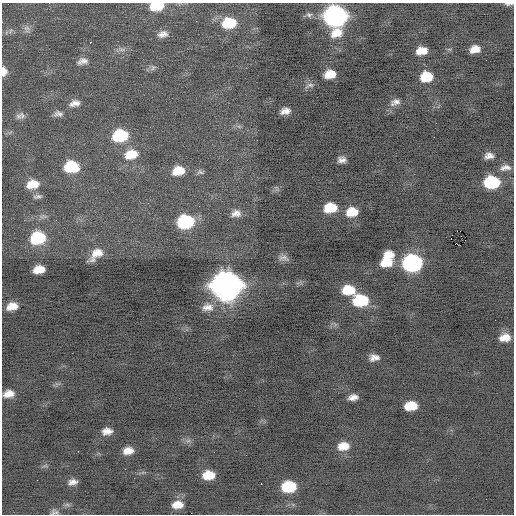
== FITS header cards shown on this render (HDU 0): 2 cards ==
NAXIS1  =                  512 / Axis length
NAXIS2  =                  512 / Axis length

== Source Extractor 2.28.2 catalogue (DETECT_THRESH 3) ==
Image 512 x 512 px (HDU 0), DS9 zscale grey, 1 PNG px = 1 image px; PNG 516 x 516 px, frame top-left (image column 1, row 512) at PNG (2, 3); no overlay
Background -0.233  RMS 0.81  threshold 2.42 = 3 sigma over >= 5 px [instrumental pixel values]
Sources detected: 78; all 78 listed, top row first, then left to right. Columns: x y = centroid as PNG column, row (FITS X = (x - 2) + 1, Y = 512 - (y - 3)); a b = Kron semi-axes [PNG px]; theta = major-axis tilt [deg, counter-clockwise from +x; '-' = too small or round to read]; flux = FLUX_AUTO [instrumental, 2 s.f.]
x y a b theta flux
508 4 9 4 -9 130
157 6 15 8 6 1500
309 15 9 8 - 210
336 17 14 12 5 20000
196 21 2 2 - 140
229 23 15 11 8 2000
27 29 12 9 -67 280
11 31 10 4 52 140
336 33 16 11 22 910
162 34 13 8 11 390
90 42 2 2 - 260
122 49 13 6 -10 250
449 49 7 4 -17 79
475 49 10 7 13 580
421 51 10 7 10 750
82 61 14 8 13 350
153 68 9 7 43 170
4 71 9 6 -89 490
330 74 10 7 10 930
426 77 11 9 11 1400
309 85 14 7 17 230
395 102 15 9 23 350
75 103 15 9 13 400
285 111 9 6 13 410
58 114 13 8 1 280
22 115 11 9 -76 270
239 126 7 4 -19 110
120 136 15 11 10 3000
434 137 2 2 - 220
131 154 16 11 14 1300
489 156 10 6 7 330
342 160 8 6 -1 300
71 167 14 11 0 2100
505 168 14 7 8 350
178 171 13 9 12 1100
200 172 10 7 -9 160
492 182 13 10 0 3500
33 184 14 9 9 940
277 189 10 6 -61 120
38 196 11 5 6 170
330 208 12 9 8 1500
352 212 12 9 7 1000
236 213 13 10 10 430
56 220 2 2 - 30
185 222 13 10 7 5300
38 238 13 11 11 3000
451 239 2 2 - 270
458 245 4 2 - 360
96 254 16 9 43 790
389 255 13 9 7 720
283 258 13 8 -16 290
386 262 14 10 17 1100
412 263 13 11 4 11000
39 269 10 7 9 810
226 286 15 13 2 64000
348 290 13 9 -2 1300
360 301 13 10 0 3000
12 306 12 8 13 710
208 307 17 12 6 680
505 338 13 9 9 660
374 358 9 6 6 360
57 384 10 3 -11 98
9 394 11 8 10 540
353 397 9 5 9 370
411 406 11 7 5 1200
107 431 9 6 4 410
188 441 7 6 - 170
343 446 13 9 6 780
128 451 10 6 6 540
45 466 9 3 13 92
143 472 7 4 19 94
208 475 11 8 2 1000
72 482 9 6 14 310
261 484 3 2 - 370
289 487 12 9 4 2500
67 505 9 5 -7 130
178 505 11 8 7 650
53 513 12 6 87 170
At the frame edge (FLAGS 8, measured only in part): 3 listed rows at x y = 508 4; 157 6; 4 71